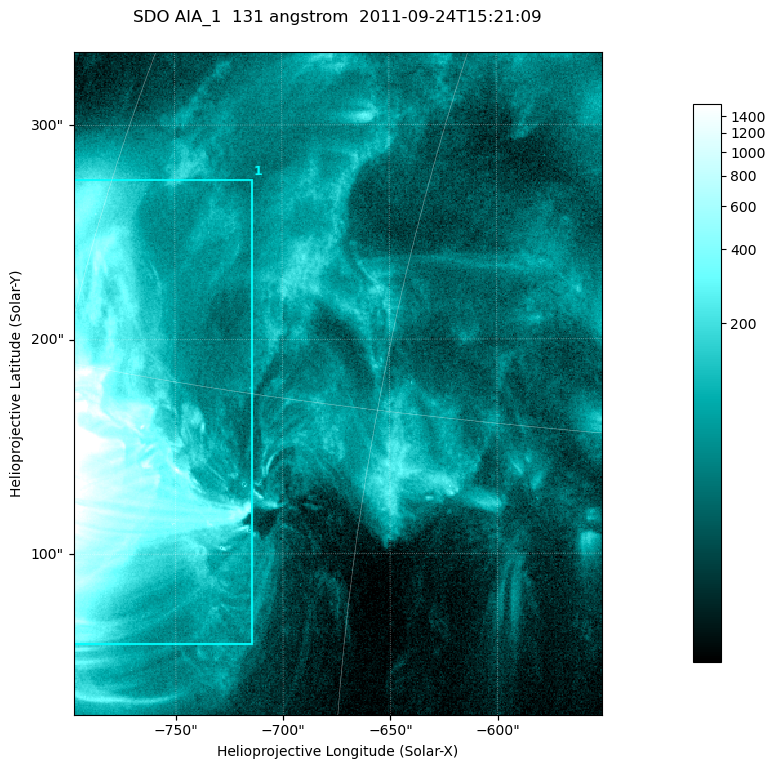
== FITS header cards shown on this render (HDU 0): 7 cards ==
TELESCOP= 'SDO     '           /
INSTRUME= 'AIA_1   '           /
WAVELNTH=                  131 /
WAVEUNIT= 'angstrom'           /
DATE-OBS= '2011-09-24T15:21:09.62' /
CTYPE1  = 'HPLN-TAN'           /
CTYPE2  = 'HPLT-TAN'           /

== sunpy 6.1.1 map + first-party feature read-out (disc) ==
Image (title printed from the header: SDO AIA_1  131 angstrom  2011-09-24T15:21:09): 410 x 514 px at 0.601 arcsec/px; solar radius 957 arcsec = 1593 px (partial field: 2.6% of the solar disc is inside the frame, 100% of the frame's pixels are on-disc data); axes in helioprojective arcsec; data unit not stated in the header (colour bar unlabelled)
Pointing: header CRPIX1/2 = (2043.14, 2045.51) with CRVAL1/2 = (0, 0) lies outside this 410 x 514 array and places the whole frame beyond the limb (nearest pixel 1.41 R_sun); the SolarSoft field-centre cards XCEN/YCEN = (-674.2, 179.4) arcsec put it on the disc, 1323 arcsec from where CRPIX/CRVAL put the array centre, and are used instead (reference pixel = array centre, CRVAL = XCEN/YCEN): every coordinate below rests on XCEN/YCEN
Orientation: roll -0.139 deg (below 1 deg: not rotated)
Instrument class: DISC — disc imager (sunpy class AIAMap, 131 A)
Bright regions (active regions / flare kernels): reference = the on-disc median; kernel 3 px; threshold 5 sigma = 206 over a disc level ~51.6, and >= 1.15x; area >= 210 px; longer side >= 5 px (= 3 arcsec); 1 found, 1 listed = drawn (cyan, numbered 1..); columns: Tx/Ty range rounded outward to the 2 arcsec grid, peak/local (2 s.f.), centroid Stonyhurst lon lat
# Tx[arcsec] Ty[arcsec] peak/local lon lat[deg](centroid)
1 -798..-714 58..276 93 -56 +13